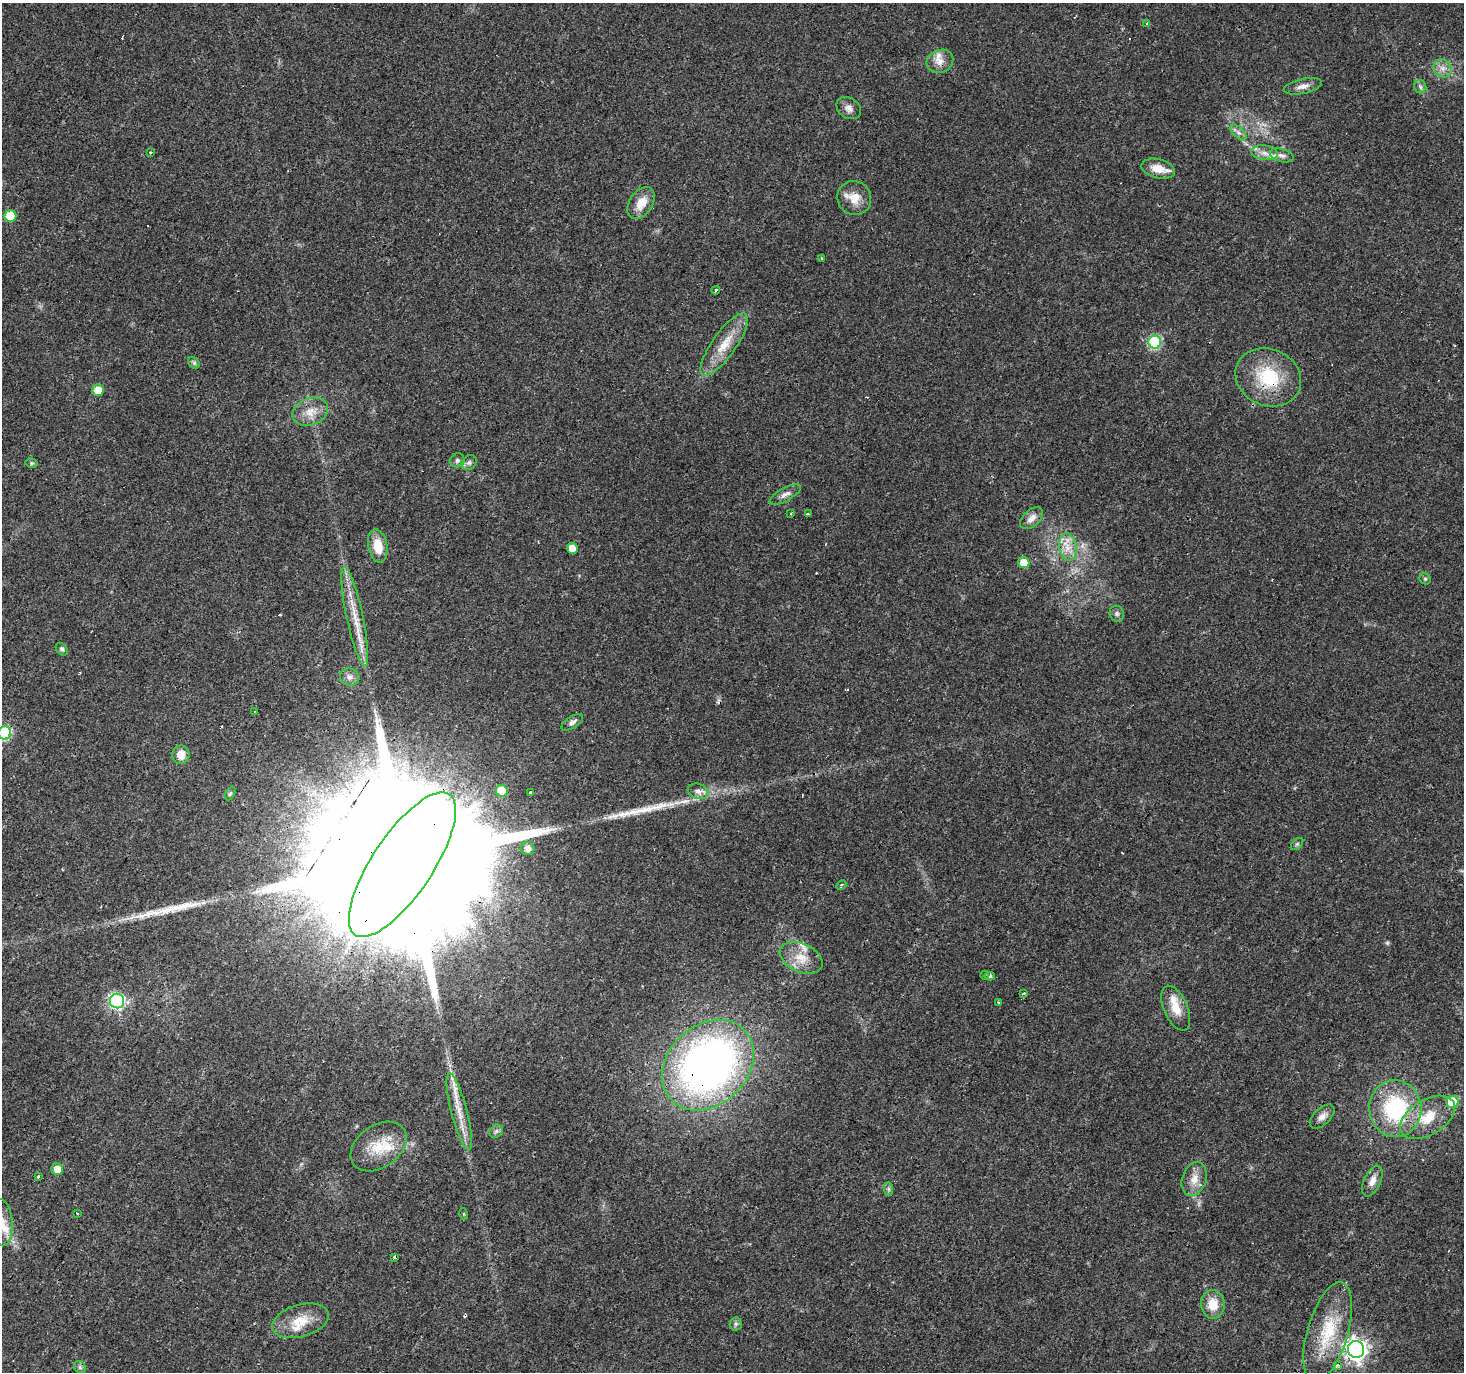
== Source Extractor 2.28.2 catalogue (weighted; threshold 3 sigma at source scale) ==
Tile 7 of 4 x 4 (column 3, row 2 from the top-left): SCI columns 2926-4387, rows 2996-4365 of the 5848 x 5924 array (HDU 1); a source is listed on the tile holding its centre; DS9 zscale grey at full resolution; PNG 1466 x 1374 px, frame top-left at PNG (2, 3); each listed source drawn as its Kron ellipse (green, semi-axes under 4 px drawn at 4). Shown black and unused: <1% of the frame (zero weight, under 3 of 4 exposures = <1% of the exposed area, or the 3 px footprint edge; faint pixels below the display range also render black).
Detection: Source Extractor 2.28.2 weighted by HDU 2 'WHT'; one run over the whole footprint, this tile lists its part. Background 0.0278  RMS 0.0032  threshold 0.0145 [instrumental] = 3 sigma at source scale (4.5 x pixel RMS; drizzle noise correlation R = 1.50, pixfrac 1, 0.0396/0.0396 arcsec/px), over >= 5 px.
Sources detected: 99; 8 cosmic-ray / hot-pixel residue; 2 long thin detections or spike segments (spike, bleed or trail) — neither listed nor drawn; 8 inside a brighter listed object's ellipse — not listed separately; the other 81 listed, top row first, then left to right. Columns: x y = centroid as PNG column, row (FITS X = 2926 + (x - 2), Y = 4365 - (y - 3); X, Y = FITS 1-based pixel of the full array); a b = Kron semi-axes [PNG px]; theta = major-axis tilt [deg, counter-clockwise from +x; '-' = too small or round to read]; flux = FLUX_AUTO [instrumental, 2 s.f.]
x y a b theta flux
1147 23 3 3 - 0.65
940 61 14 11 25 2.9
1442 68 9 8 - 2.1
1303 86 19 7 12 2.3
1420 87 7 6 - 0.84
849 108 13 10 -34 1.9
1238 132 10 5 -44 1.2
151 153 3 3 - 1.8
1264 153 13 7 -8 2.4
1282 155 12 6 -15 1.5
1158 169 17 9 -14 4.4
854 198 17 16 - 5.1
641 203 17 11 56 5
10 216 6 6 - 10
821 258 3 3 - 0.49
716 290 4 3 - 0.64
1155 342 6 6 - 33
724 345 37 12 55 8.1
194 363 6 5 - 0.59
1268 377 34 28 -23 18
98 390 6 5 - 6.5
310 412 18 13 22 4.7
457 460 7 7 - 0.84
31 463 6 4 -14 0.57
469 463 8 6 38 0.94
785 494 17 6 28 1.7
791 513 3 2 - 0.33
808 514 3 3 - 2.6
1031 518 13 8 41 2.6
378 546 17 9 -79 5.9
1068 547 14 8 -80 3.7
572 548 5 5 - 4
1024 563 5 5 - 6.2
1425 579 6 5 - 0.57
1117 614 8 7 - 0.91
355 617 51 8 -78 8.6
62 649 7 5 -51 0.71
350 677 10 8 -17 1.8
254 711 3 2 - 0.41
572 722 12 5 33 1.2
5 733 7 6 - 41
181 755 9 8 - 4.2
502 791 6 6 - 10
698 791 10 7 -19 1.9
530 793 3 3 - 0.92
230 794 7 4 62 0.56
1297 844 7 4 44 0.58
528 848 7 6 - 1.6
402 865 85 30 56 58000
841 885 5 4 - 0.69
801 958 22 14 -25 6.3
985 975 4 2 - 0.27
990 976 5 3 - 0.82
1024 994 3 3 - 6.1
117 1001 7 7 - 61
998 1002 3 2 - 0.38
1176 1008 24 11 -66 5.6
708 1065 51 39 43 170
1452 1102 6 6 - 12
1395 1109 28 26 -84 30
459 1112 40 8 -76 6.4
1322 1116 15 8 43 2.1
1428 1117 30 17 31 10
496 1131 7 6 - 0.91
379 1146 31 21 35 10
57 1169 6 5 - 3.8
39 1176 3 3 - 1.5
1194 1179 17 12 71 3.9
1372 1181 16 8 65 2.7
889 1189 7 4 -89 0.57
77 1213 3 3 - 1.2
464 1214 5 3 - 0.3
2 1223 23 11 -87 5.5
394 1257 3 3 - 0.45
1213 1304 14 12 -84 5.7
301 1321 29 16 16 7.7
736 1324 6 6 - 0.7
1328 1332 51 20 73 17
1356 1349 8 8 - 190
1337 1365 4 4 - 0.71
80 1367 6 5 - 0.63
Overlapping masked pixels (flux is a lower limit): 5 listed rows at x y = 1268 377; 5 733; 402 865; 708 1065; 1395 1109
Isophote crosses this tile's border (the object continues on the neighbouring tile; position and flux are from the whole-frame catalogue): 2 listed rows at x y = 5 733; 2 1223